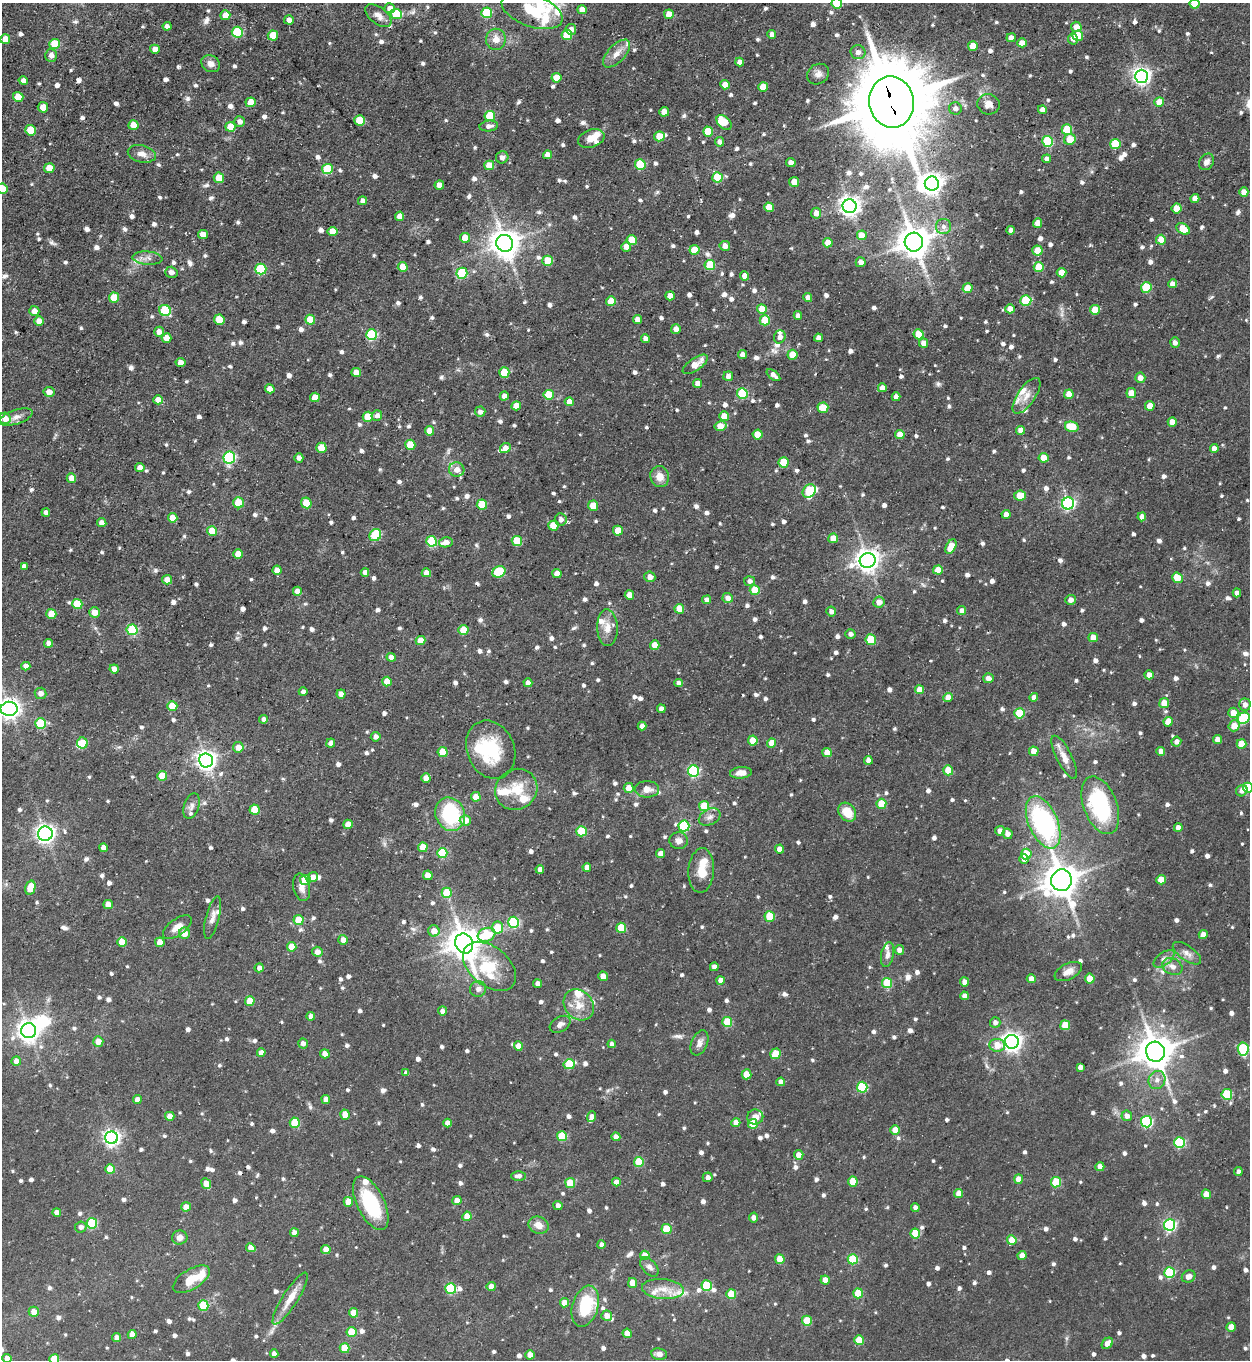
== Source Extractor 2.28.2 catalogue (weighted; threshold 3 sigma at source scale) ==
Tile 11 of 4 x 4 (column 3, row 3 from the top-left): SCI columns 2773-4020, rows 1359-2716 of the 5415 x 5431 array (HDU 1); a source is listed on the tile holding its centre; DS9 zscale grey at full resolution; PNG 1252 x 1362 px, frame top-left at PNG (2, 3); each listed source drawn as its Kron ellipse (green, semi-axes under 4 px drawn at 4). Shown black and unused: <1% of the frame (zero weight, under 3 of 5 exposures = <1% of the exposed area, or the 3 px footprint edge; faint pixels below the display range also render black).
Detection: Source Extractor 2.28.2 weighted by HDU 2 'WHT'; one run over the whole footprint, this tile lists its part. Background 0.0583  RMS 0.0043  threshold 0.0193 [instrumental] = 3 sigma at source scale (4.5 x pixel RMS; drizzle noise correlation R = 1.50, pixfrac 1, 0.05/0.05 arcsec/px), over >= 5 px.
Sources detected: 1099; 7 inside a brighter object's white glare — neither listed nor drawn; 30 inside a brighter listed object's ellipse — not listed separately; of the other 1062, all 500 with FLUX_AUTO >= 1.96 (the completeness limit of this list) listed and drawn (562 fainter detections not listed), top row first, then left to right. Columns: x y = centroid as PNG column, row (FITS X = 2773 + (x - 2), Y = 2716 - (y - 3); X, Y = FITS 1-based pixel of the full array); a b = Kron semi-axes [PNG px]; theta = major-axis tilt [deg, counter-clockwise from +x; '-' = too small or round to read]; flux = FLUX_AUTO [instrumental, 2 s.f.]
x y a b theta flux
837 3 5 5 - 19
1195 4 5 5 - 10
390 8 5 5 - 3
582 10 5 4 - 4.5
532 11 32 16 -19 18
487 13 5 5 - 23
396 14 5 5 - 20
669 14 5 5 - 6
225 15 5 5 - 5
378 16 15 8 -37 3
289 20 5 4 - 2.3
167 26 4 4 - 2.1
1076 27 5 5 - 4.8
571 29 5 5 - 2.6
237 32 5 5 - 31
772 34 4 4 - 2.7
273 35 5 5 - 12
567 35 5 5 - 14
1078 36 5 5 - 9.8
1011 38 4 4 - 2.8
5 39 5 5 - 5.6
496 39 10 10 - 4.3
1073 39 5 5 - 2.8
1022 43 5 4 - 4.2
55 44 5 5 - 14
973 46 5 5 - 8.5
155 49 5 4 - 4
858 52 7 7 - 2.6
617 54 17 8 46 4.6
51 55 6 6 - 2.5
740 62 4 4 - 2.2
211 64 10 8 -31 2.7
818 74 11 10 - 2.5
1142 76 6 6 - 180
556 78 5 5 - 6.8
23 81 5 4 - 2.5
725 85 5 4 - 5.9
763 87 5 5 - 7.3
18 97 5 5 - 8.6
251 102 5 5 - 7.7
892 102 26 22 -79 5000
1159 102 5 5 - 6.6
988 104 11 10 - 3.6
43 107 5 5 - 5.4
955 108 6 6 - 2.4
1042 110 4 4 - 2.8
664 112 5 5 - 4.8
490 116 5 5 - 21
360 120 5 5 - 13
240 121 5 5 - 2.5
724 122 9 6 -44 10
133 125 5 5 - 5.8
489 126 9 5 5 2.2
230 127 5 5 - 7.2
30 130 5 5 - 15
1067 130 5 5 - 15
708 132 5 5 - 12
659 136 5 5 - 10
591 139 14 8 17 4.3
1070 139 6 5 - 7.8
1048 141 5 5 - 34
719 142 4 4 - 2
1115 144 5 5 - 19
142 154 14 8 -13 3.3
547 155 4 4 - 3.2
502 157 6 6 - 2
1047 159 4 4 - 2.6
1206 162 9 7 55 2.5
791 163 5 4 - 3.3
640 164 5 5 - 22
489 165 5 5 - 9
49 168 5 5 - 8.1
327 169 5 5 - 23
717 177 5 5 - 15
219 178 5 5 - 9.7
794 182 5 5 - 5.5
932 184 7 7 - 290
439 185 4 4 - 4.8
2 189 5 5 - 10
1244 192 5 4 - 4.3
1195 198 5 4 - 3.6
363 201 4 4 - 2.3
850 206 7 6 - 270
769 207 5 5 - 9.3
1176 208 5 5 - 7.4
816 213 5 5 - 3.2
399 216 4 4 - 3.4
1038 223 5 4 - 3.2
943 227 7 7 - 2.1
1183 229 7 5 -34 9.8
1011 230 4 4 - 2
332 231 5 4 - 6.8
203 234 5 4 - 4.8
862 235 5 5 - 6.4
465 238 5 5 - 7.7
632 240 5 5 - 9.3
1161 240 5 4 - 8.5
914 242 9 9 - 890
505 243 8 8 - 630
828 243 5 4 - 5.5
725 246 5 5 - 3.3
626 247 5 5 - 3.5
694 250 5 5 - 8.9
1037 251 5 5 - 8.9
148 258 15 6 -4 2.5
548 261 5 5 - 9.3
861 262 5 5 - 2.6
710 265 5 5 - 20
403 267 5 5 - 6.6
1039 267 5 5 - 11
261 269 5 5 - 31
171 272 6 5 - 2.4
462 273 5 5 - 27
1061 273 5 5 - 6.6
745 276 4 4 - 4.2
1172 284 4 4 - 3.2
1146 287 5 5 - 19
967 288 5 4 - 7.8
670 296 5 4 - 4.8
114 298 5 5 - 10
808 298 4 4 - 3.2
1026 300 5 5 - 23
611 301 5 5 - 8.3
762 309 5 5 - 7.8
1010 309 5 4 - 4
165 310 6 5 - 28
1095 310 5 5 - 9.7
34 311 5 5 - 3.4
798 316 4 4 - 2.2
637 319 4 4 - 3.1
219 320 5 5 - 12
310 320 5 5 - 8.4
765 320 5 5 - 15
39 321 5 4 - 3.9
676 329 5 5 - 2.9
159 332 5 5 - 2.8
919 334 5 5 - 11
371 335 5 5 - 37
780 337 7 5 70 2.1
167 338 5 4 - 4.9
819 338 4 4 - 3.5
645 339 4 4 - 2.5
924 343 5 4 - 3.6
1175 343 5 4 - 2
742 355 4 4 - 2.9
792 355 5 5 - 8.8
181 363 5 4 - 3.7
695 364 14 6 34 5.8
356 372 5 4 - 5.2
504 372 5 5 - 14
773 375 8 4 -40 2.4
728 376 5 4 - 2.5
1140 378 5 5 - 3
698 383 4 4 - 3.8
882 388 4 4 - 3.4
270 389 5 4 - 4.2
49 392 5 5 - 3
1131 393 5 5 - 6.8
742 394 5 5 - 27
1069 394 5 4 - 5.7
549 395 5 5 - 14
504 396 4 4 - 3
1027 396 21 8 55 4.6
315 397 5 5 - 7.2
896 397 4 4 - 2.6
158 400 5 4 - 4.2
569 402 4 4 - 4.4
516 406 5 4 - 5.1
1150 406 5 5 - 6
823 408 5 5 - 11
480 412 5 5 - 2
377 415 5 5 - 2
724 416 5 4 - 6.5
16 417 17 7 18 2.9
368 417 5 5 - 13
5 418 6 5 - 4.8
1172 422 4 4 - 4.8
720 426 6 4 11 7.1
1072 427 7 5 -14 12
1020 430 4 4 - 3.5
429 431 5 4 - 5.7
758 434 5 5 - 8
900 434 5 4 - 5.6
410 445 5 5 - 13
321 448 5 5 - 9.5
505 448 5 5 - 3.5
1214 448 4 4 - 3.3
229 458 6 6 - 54
299 458 5 4 - 2.1
1043 458 5 4 - 7.4
783 462 5 5 - 13
140 467 5 4 - 2.5
457 470 7 7 - 3.4
660 477 10 9 - 4.4
71 478 5 4 - 4.4
809 491 7 6 - 29
1020 495 6 5 - 7.7
239 503 5 5 - 12
306 503 6 5 - 9.1
1068 503 6 6 - 82
482 504 5 5 - 13
593 506 5 5 - 7.9
46 512 4 4 - 2.3
1006 514 4 4 - 2.7
1142 517 4 4 - 2.8
173 518 5 4 - 5.5
561 519 6 5 - 2.1
102 523 4 4 - 3.3
553 526 5 5 - 11
212 531 5 5 - 9.2
618 531 5 5 - 9.7
375 535 6 5 - 31
833 538 5 5 - 5.9
432 541 5 5 - 26
517 541 5 5 - 15
446 542 7 5 10 4
951 547 8 5 62 9.2
238 554 5 5 - 6.3
868 560 8 7 - 380
24 566 4 4 - 2.2
277 570 4 4 - 3.7
938 570 5 4 - 6.4
365 572 4 4 - 2.7
499 572 7 5 26 24
426 573 4 4 - 4.1
557 573 4 4 - 3.7
650 577 5 5 - 2.8
1177 578 5 5 - 11
167 580 5 4 - 4.5
749 581 5 5 - 2
755 590 5 5 - 12
297 591 4 4 - 3.4
1237 593 4 4 - 2.5
629 595 5 4 - 4.1
728 598 5 5 - 3
707 600 4 4 - 2.3
1071 600 5 5 - 2.6
879 602 5 5 - 4.1
77 604 5 5 - 13
679 609 5 5 - 9.2
831 611 5 5 - 2.4
962 611 4 4 - 2.2
94 612 5 5 - 4.5
51 614 5 5 - 8.8
607 628 18 10 -88 5
132 630 5 5 - 30
463 630 5 5 - 11
850 634 5 4 - 2
1093 638 4 4 - 5.8
420 640 5 4 - 6.2
871 640 5 5 - 16
49 643 4 4 - 2.7
655 645 5 4 - 5.7
391 657 4 4 - 2.5
26 666 4 4 - 2.6
114 669 4 4 - 3.4
1149 675 4 4 - 4.4
988 678 5 5 - 2.3
387 681 5 5 - 6.5
528 683 4 4 - 2.9
679 683 4 4 - 2.1
920 690 4 4 - 5.1
303 692 4 4 - 2
41 693 6 5 - 2.6
341 694 4 4 - 3.6
1034 697 4 4 - 2.6
948 698 5 4 - 5.1
1164 703 5 5 - 6.9
1245 705 6 5 - 2.7
172 706 5 5 - 11
9 709 8 7 - 280
661 709 4 4 - 2.6
1019 713 5 5 - 17
1233 713 5 5 - 5.9
1244 718 6 5 - 30
264 719 4 4 - 2
1168 722 5 4 - 6.9
40 724 5 5 - 25
642 726 4 4 - 2.8
1234 726 5 5 - 6.7
376 737 5 5 - 2.1
1217 740 4 4 - 3.4
753 741 5 5 - 8.6
1176 742 5 5 - 2.2
82 743 5 5 - 12
331 743 4 4 - 3
771 743 4 4 - 5.3
1241 744 5 5 - 7.8
238 747 5 5 - 4.7
491 750 30 23 -67 26
1034 751 5 4 - 5.8
1161 751 4 4 - 2.9
443 752 5 5 - 11
827 752 4 4 - 7.1
1064 757 24 7 -63 5
206 760 7 7 - 240
868 760 4 4 - 2.7
948 770 5 5 - 11
693 771 5 5 - 46
741 773 11 6 5 3.9
162 776 5 5 - 8.1
426 778 4 4 - 3.5
629 788 5 5 - 5.2
1248 788 5 5 - 19
516 789 22 20 34 12
647 789 12 8 0 3.6
1242 791 6 5 - 2.8
476 797 5 4 - 5.8
881 804 5 5 - 11
1100 805 30 16 -69 45
191 806 13 7 71 2.1
704 806 5 5 - 13
255 810 5 5 - 11
847 812 10 8 -51 8.9
450 814 17 14 -66 32
710 817 11 7 28 2.3
465 820 5 5 - 5.3
1043 822 28 14 -66 73
348 824 5 4 - 5.8
684 826 5 5 - 38
1178 827 4 4 - 2.7
581 831 5 5 - 19
1000 831 5 5 - 3.1
45 834 7 7 - 190
1007 834 5 5 - 2.7
679 841 9 8 - 2.8
423 847 5 4 - 8.9
103 848 4 4 - 3.5
780 849 4 4 - 4
442 853 5 5 - 22
661 854 4 4 - 4.4
1026 854 5 5 - 10
1024 859 5 4 - 3.7
587 867 4 4 - 2.9
540 869 4 4 - 2.1
701 870 22 12 86 7.6
428 875 5 4 - 6.6
313 877 5 5 - 3.5
305 880 5 5 - 11
1061 880 11 10 - 970
1161 880 5 4 - 6.9
301 887 14 8 -77 2.9
30 888 7 5 76 10
447 893 5 5 - 14
108 905 5 4 - 4.5
770 916 5 5 - 15
213 918 22 6 76 3
299 920 5 5 - 9.9
514 922 5 5 - 37
177 927 17 8 35 4.3
497 928 6 5 - 11
621 928 5 5 - 15
434 931 6 5 - 4.8
184 933 6 5 - 4.7
1203 934 4 4 - 3.1
486 935 9 6 20 15
343 940 5 5 - 3.3
122 942 5 5 - 8.6
160 942 5 4 - 5.8
464 943 10 8 -65 860
292 947 5 5 - 7.8
899 950 5 4 - 2.7
317 952 5 5 - 2.9
1187 953 16 7 -35 2.7
887 955 12 6 78 2.2
1164 959 12 6 35 2
489 966 30 19 -40 17
1172 966 10 8 -30 2.9
714 967 4 4 - 2.5
259 968 4 4 - 2
1068 972 15 8 26 3.3
603 976 5 5 - 4
1090 978 5 5 - 7.1
1031 979 4 4 - 3.2
721 980 4 4 - 3.5
965 982 4 4 - 3.4
887 983 5 5 - 18
538 984 4 4 - 3.3
478 989 8 7 - 2.1
964 996 4 4 - 3
250 1001 5 5 - 9.7
579 1005 17 14 -48 7.1
442 1011 4 4 - 2.2
311 1016 4 4 - 3.4
727 1022 5 5 - 17
995 1022 5 5 - 2.2
560 1024 11 7 31 2.1
1065 1025 5 5 - 11
29 1031 7 7 - 320
98 1041 5 5 - 4.9
1012 1042 7 7 - 240
303 1043 5 4 - 2.3
700 1043 13 8 67 2.6
612 1044 4 4 - 2
997 1045 8 6 -7 5.5
518 1046 5 4 - 4.7
1243 1049 7 5 -80 33
1155 1052 10 9 - 1000
261 1053 4 4 - 3.3
325 1054 5 4 - 3.7
776 1054 6 5 - 9
16 1061 5 4 - 3.4
569 1064 6 5 - 16
1080 1067 4 4 - 2.3
406 1073 4 4 - 2.2
746 1074 5 5 - 8.4
1157 1080 9 8 - 2.6
781 1082 4 4 - 3.4
862 1087 5 5 - 31
1227 1094 5 5 - 25
326 1099 4 4 - 3.3
137 1100 4 4 - 3
345 1115 5 4 - 7.3
170 1116 4 4 - 5.9
1127 1116 5 5 - 2.8
592 1117 5 4 - 2.9
755 1117 8 7 - 3.2
1146 1122 5 5 - 48
295 1123 5 5 - 18
448 1123 4 4 - 3.4
736 1123 4 4 - 4.1
753 1124 5 5 - 12
895 1130 4 4 - 5.6
562 1136 5 5 - 19
616 1137 4 4 - 3.6
112 1138 6 6 - 150
1179 1142 5 5 - 35
799 1155 5 4 - 4.3
639 1162 5 5 - 16
1100 1167 4 4 - 4
110 1169 5 5 - 8.6
1238 1172 5 4 - 2
518 1176 7 5 0 2
708 1177 5 5 - 2.2
1019 1179 5 4 - 5
853 1181 5 5 - 11
616 1182 4 4 - 3.3
1056 1182 5 5 - 18
570 1183 5 5 - 13
206 1184 6 4 -66 5.2
959 1194 4 4 - 5
1206 1194 5 4 - 5.2
457 1201 4 4 - 5.5
348 1202 5 4 - 7.8
371 1203 29 13 -64 29
558 1205 4 4 - 2.1
186 1207 5 4 - 4
915 1208 4 4 - 2.1
57 1212 4 4 - 2.8
467 1216 5 4 - 6.3
754 1218 5 4 - 2.3
92 1223 5 5 - 34
538 1225 10 8 -23 3.8
1170 1225 6 5 - 69
81 1227 5 5 - 2.1
666 1229 5 5 - 15
294 1233 4 4 - 2.6
915 1234 5 5 - 14
180 1237 8 7 - 2.6
1012 1240 5 5 - 7.8
601 1245 4 4 - 2.2
251 1248 5 4 - 4.5
326 1250 5 4 - 5.7
645 1255 5 4 - 7.4
1022 1256 4 4 - 4.1
780 1259 5 5 - 8
853 1259 5 5 - 19
649 1267 11 7 -50 2.1
1170 1272 5 5 - 32
1189 1276 7 6 - 3
191 1279 21 10 31 7.7
825 1280 4 4 - 4.4
633 1283 5 4 - 6.9
707 1285 5 5 - 23
491 1287 4 4 - 4.7
451 1288 5 5 - 31
663 1289 21 10 -5 6.4
858 1293 5 5 - 13
731 1294 5 5 - 12
290 1299 30 7 58 6.8
564 1303 4 4 - 5.1
203 1305 5 5 - 16
585 1306 21 13 73 24
34 1312 5 5 - 4.5
354 1313 4 4 - 7.2
607 1316 5 5 - 3.8
807 1321 5 5 - 14
1231 1327 5 4 - 5.1
352 1332 5 5 - 13
627 1333 5 4 - 4.6
132 1334 4 4 - 3.4
117 1338 4 4 - 4.3
859 1340 5 5 - 13
1107 1343 6 4 43 3.1
345 1348 5 5 - 12
274 1354 4 4 - 2.5
659 1354 8 6 -8 2.8
530 1355 4 4 - 4.2
7 1358 4 4 - 4.3
54 1359 5 5 - 14
Overlapping masked pixels (flux is a lower limit): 1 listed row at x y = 892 102
Isophote crosses this tile's border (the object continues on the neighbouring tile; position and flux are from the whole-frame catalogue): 7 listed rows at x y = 837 3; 1195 4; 2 189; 9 709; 1248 788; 7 1358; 54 1359